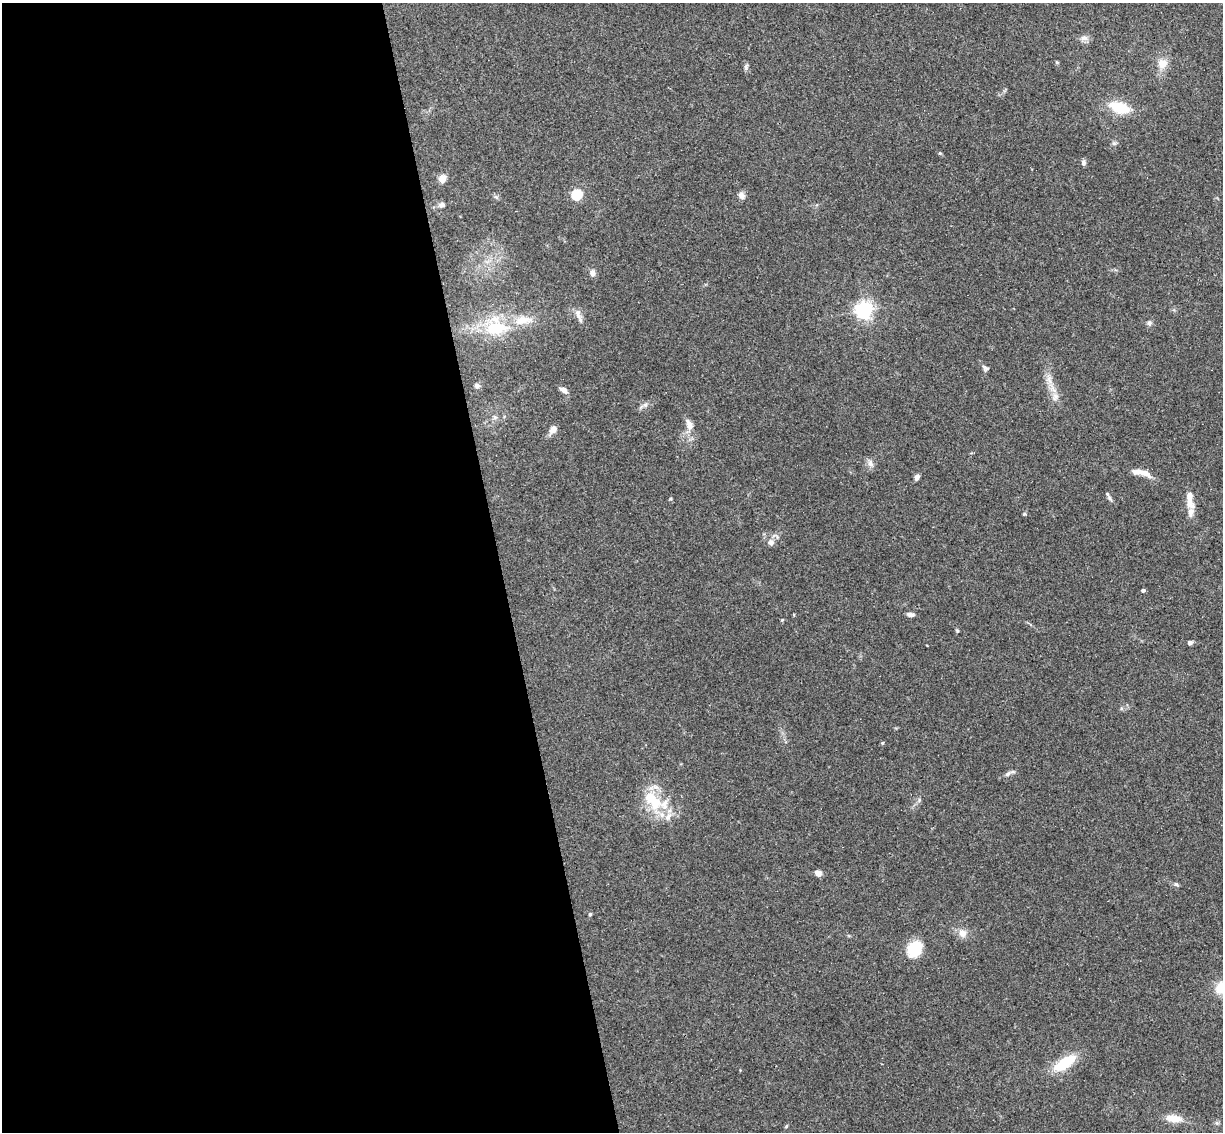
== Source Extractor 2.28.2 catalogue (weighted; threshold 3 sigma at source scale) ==
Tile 9 of 4 x 4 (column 1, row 3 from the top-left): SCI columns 57-1277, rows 1282-2411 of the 4999 x 4935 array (HDU 1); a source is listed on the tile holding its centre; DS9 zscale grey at full resolution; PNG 1225 x 1134 px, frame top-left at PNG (2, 3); no overlay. Shown black and unused: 41% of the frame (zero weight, under 3 of 4 exposures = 6% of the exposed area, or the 3 px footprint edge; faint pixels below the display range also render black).
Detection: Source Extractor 2.28.2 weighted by HDU 2 'WHT'; one run over the whole footprint, this tile lists its part. Background 0.163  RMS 0.0072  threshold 0.0322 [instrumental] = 3 sigma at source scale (4.5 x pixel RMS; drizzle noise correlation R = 1.50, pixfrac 1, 0.05/0.05 arcsec/px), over >= 5 px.
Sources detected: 55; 6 inside a brighter listed object's ellipse — not listed separately; the other 49 listed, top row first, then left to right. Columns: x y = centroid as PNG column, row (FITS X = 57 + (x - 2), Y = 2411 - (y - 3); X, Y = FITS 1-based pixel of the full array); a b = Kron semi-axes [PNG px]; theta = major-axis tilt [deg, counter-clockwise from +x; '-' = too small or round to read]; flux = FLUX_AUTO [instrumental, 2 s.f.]
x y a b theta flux
1084 38 11 7 1 3.3
1057 62 5 4 - 0.78
1162 63 7 6 - 11
746 67 11 4 85 1.6
1119 107 18 9 -18 27
940 153 5 4 - 0.8
1083 163 7 5 89 2
442 178 5 4 - 18
577 194 5 5 - 58
741 195 10 7 -62 2.8
496 197 7 4 -18 1.2
442 205 9 6 16 2.2
592 273 8 7 - 3
864 310 6 6 - 290
578 313 16 7 -71 4.3
1149 323 7 7 - 1.8
496 328 31 19 0 34
986 368 10 6 -31 1.7
1049 379 13 6 -76 5.1
477 386 6 5 - 1.9
564 390 11 6 -33 3.5
1055 397 11 7 70 3.8
645 405 6 6 - 1.9
495 417 6 5 - 1.4
689 425 14 8 -73 6.1
553 429 10 7 50 4.4
870 463 11 7 -62 3.1
1145 473 15 7 -26 5.6
917 477 6 4 67 3.3
1110 498 6 4 -88 1.4
1190 500 26 8 -84 8.9
1024 514 5 4 - 0.82
771 542 8 7 - 3.1
1143 590 4 3 - 1.7
910 614 8 5 -2 2.8
782 620 4 4 - 0.62
957 631 5 4 - 0.79
1190 643 4 4 - 2.6
882 743 5 3 - 0.65
1008 774 9 5 38 2
653 800 33 17 -48 26
818 873 7 6 - 4.1
1176 884 6 5 - 1.3
590 914 4 4 - 0.91
962 933 11 10 - 5.5
914 949 18 14 57 21
1222 988 12 12 - 18
1064 1063 30 12 33 22
1174 1118 22 9 -6 9.6
Isophote crosses this tile's border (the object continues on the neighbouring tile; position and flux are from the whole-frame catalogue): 1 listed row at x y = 1222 988
Unlisted compact peaks at least as high as the median listed source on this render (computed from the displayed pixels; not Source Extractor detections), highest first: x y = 1114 143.